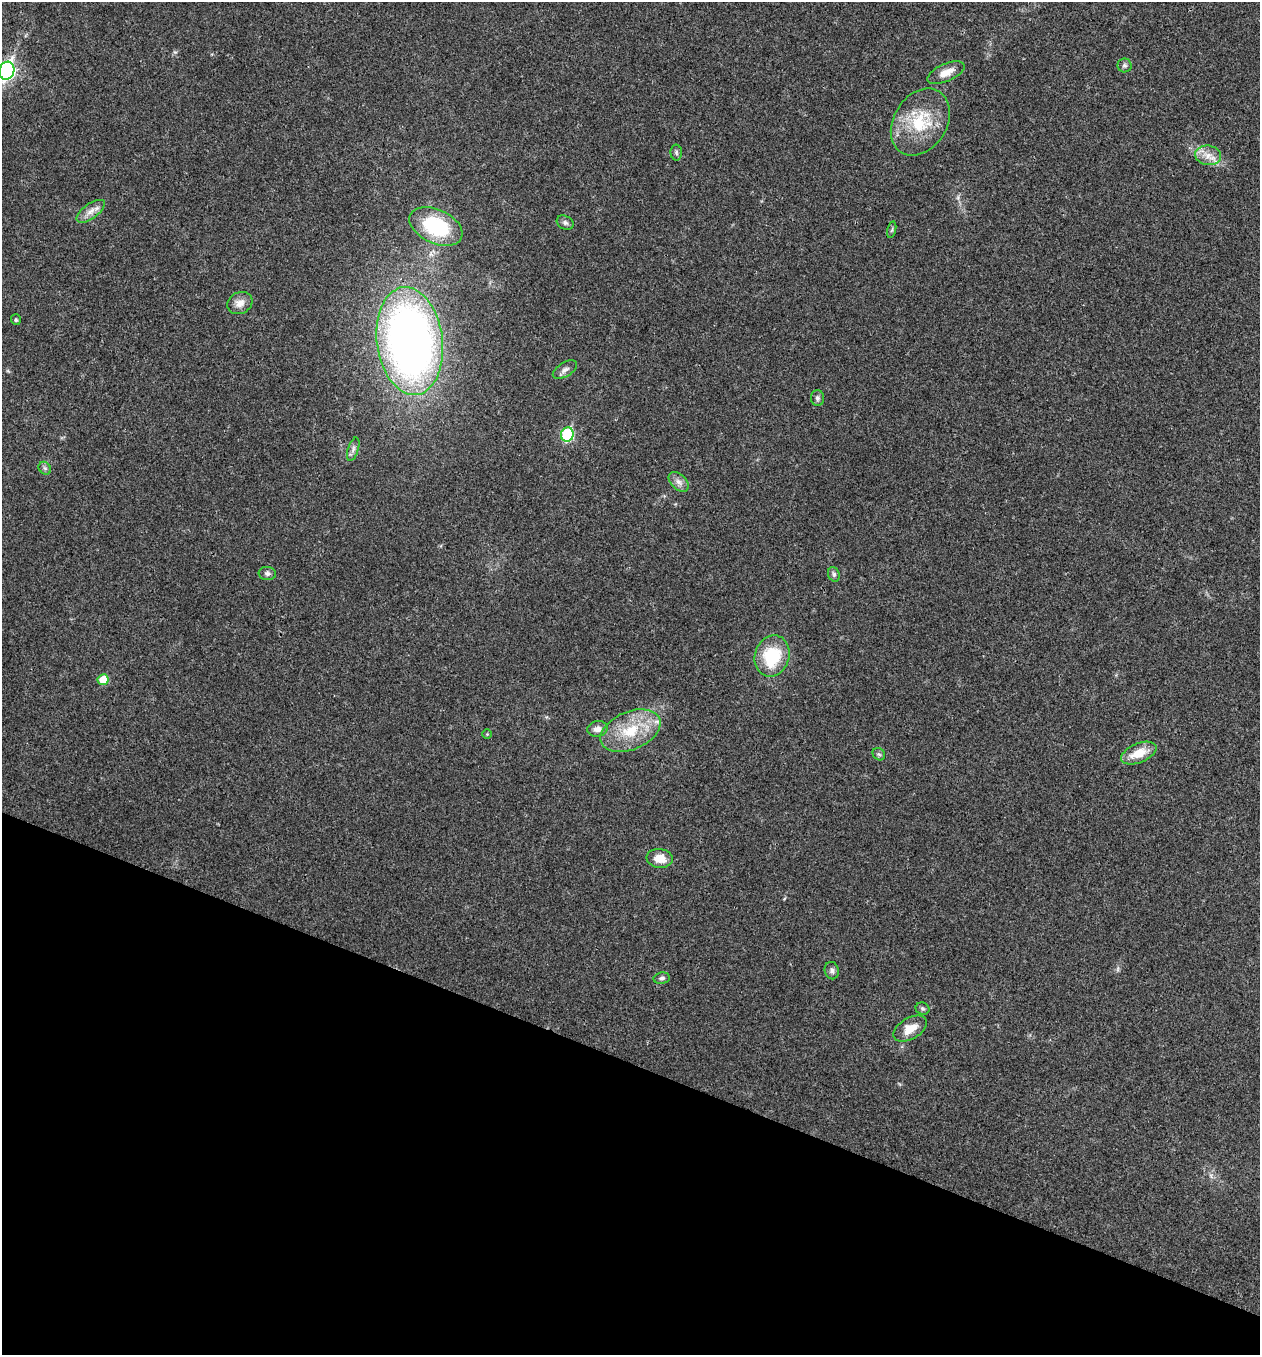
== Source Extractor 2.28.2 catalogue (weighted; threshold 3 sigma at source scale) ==
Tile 15 of 4 x 4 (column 3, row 4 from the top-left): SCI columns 2651-3908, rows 6-1358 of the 5433 x 5419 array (HDU 1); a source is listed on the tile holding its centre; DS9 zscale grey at full resolution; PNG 1262 x 1357 px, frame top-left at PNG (2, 2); each listed source drawn as its Kron ellipse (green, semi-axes under 4 px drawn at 4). Shown black and unused: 22% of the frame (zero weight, under 3 of 4 exposures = <1% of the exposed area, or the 3 px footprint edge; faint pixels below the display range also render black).
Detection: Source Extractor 2.28.2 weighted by HDU 2 'WHT'; one run over the whole footprint, this tile lists its part. Background 0.0239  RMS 0.0041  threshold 0.0183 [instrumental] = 3 sigma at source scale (4.5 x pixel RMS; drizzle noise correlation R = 1.50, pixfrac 1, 0.05/0.05 arcsec/px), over >= 5 px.
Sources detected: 34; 1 inside a brighter listed object's ellipse — not listed separately; the other 33 listed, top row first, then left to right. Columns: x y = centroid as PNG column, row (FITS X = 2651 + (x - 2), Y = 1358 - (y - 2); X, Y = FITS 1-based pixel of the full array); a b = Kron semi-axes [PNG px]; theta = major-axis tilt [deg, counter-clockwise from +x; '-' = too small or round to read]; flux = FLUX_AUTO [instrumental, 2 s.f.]
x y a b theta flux
1125 65 7 7 - 0.95
7 71 9 7 72 110
946 73 20 8 24 4.7
920 122 36 26 58 20
676 153 8 5 -89 0.86
1208 155 13 10 -9 4.1
91 211 16 7 35 3.1
565 223 9 6 -29 1.2
436 226 28 17 -25 30
892 230 8 3 77 0.63
240 303 13 10 27 3.3
16 320 5 5 - 0.7
410 341 54 33 -82 280
565 370 13 7 31 1.9
817 398 8 6 -89 1.1
567 435 7 6 - 32
353 449 12 5 73 1.4
45 468 7 5 -45 0.88
679 482 12 7 -44 2.2
267 573 8 6 -6 1.3
834 574 7 5 -70 0.99
772 656 21 17 71 19
103 680 5 5 - 7.4
597 729 10 7 11 2.6
630 731 32 19 23 17
487 734 5 5 - 0.46
1139 753 18 9 23 7.7
879 754 7 5 -42 0.78
660 858 13 9 -6 6
832 971 9 7 -77 1.2
662 978 8 5 9 1.1
922 1009 7 6 - 0.88
910 1029 18 10 30 5.7
Overlapping masked pixels (flux is a lower limit): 1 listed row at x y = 410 341
Isophote crosses this tile's border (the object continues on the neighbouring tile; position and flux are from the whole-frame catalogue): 1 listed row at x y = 7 71